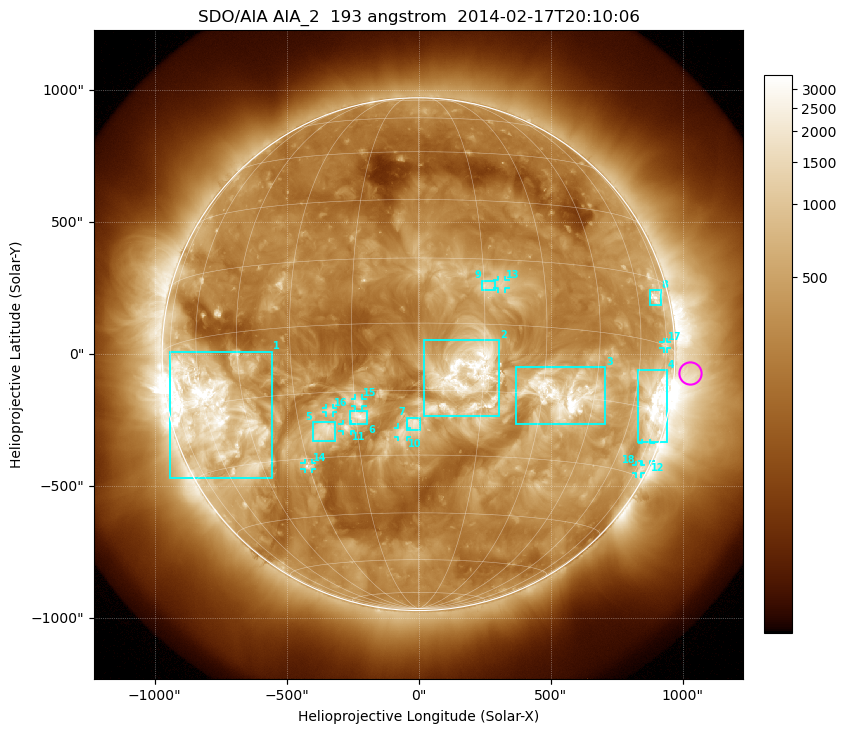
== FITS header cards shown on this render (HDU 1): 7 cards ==
TELESCOP= 'SDO/AIA'
INSTRUME= 'AIA_2'
WAVELNTH=                  193
WAVEUNIT= 'angstrom'
DATE-OBS= '2014-02-17T20:10:06.84'
CTYPE1  = 'HPLN-TAN'
CTYPE2  = 'HPLT-TAN'

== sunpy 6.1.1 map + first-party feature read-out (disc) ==
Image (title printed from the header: SDO/AIA AIA_2  193 angstrom  2014-02-17T20:10:06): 1024 x 1024 px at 2.4 arcsec/px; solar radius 971 arcsec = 405 px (full disc in frame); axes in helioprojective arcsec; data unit not stated in the header (colour bar unlabelled)
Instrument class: DISC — disc imager (sunpy class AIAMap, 193 A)
Bright regions (active regions / flare kernels): reference = the median radial profile (limb darkening/brightening removed); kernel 9 px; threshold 5 sigma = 748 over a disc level ~284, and >= 1.15x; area >= 12 px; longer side >= 10 px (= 24 arcsec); searched inside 0.97 R_sun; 18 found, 18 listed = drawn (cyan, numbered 1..; 9 of them under ~33 arcsec drawn as corner ticks so the feature stays visible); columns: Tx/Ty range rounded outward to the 5 arcsec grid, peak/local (2 s.f.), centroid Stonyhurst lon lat
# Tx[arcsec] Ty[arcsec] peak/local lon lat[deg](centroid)
1 -945..-555 -470..10 14 -57 -17
2 20..305 -235..55 7.5 +11 -12
3 370..710 -265..-50 16 +36 -15
4 830..940 -330..-60 16 +70 -13
5 -400..-315 -330..-255 5.7 -24 -24
6 -260..-195 -265..-215 4.6 -14 -21
7 -45..5 -290..-240 4.5 -1 -23
8 875..920 185..245 6.7 +70 +10
9 240..290 240..280 3.5 +16 +9
10 -80..-45 -315..-275 3.3 -4 -25
11 -290..-255 -290..-265 4.7 -18 -23
12 845..880 -405..-335 4.2 +76 -24
13 300..330 250..280 3.4 +19 +9
14 -435..-400 -435..-410 5.2 -30 -32
15 -240..-210 -200..-165 3.5 -14 -17
16 -350..-325 -220..-205 3.4 -21 -19
17 925..940 20..45 3.5 +74 +0
18 825..845 -450..-420 3.6 +77 -28
Off-limb structures (1.02-1.3 R_sun): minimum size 162 px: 2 found; the strongest spans PA ~225..305 deg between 1.02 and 1.3 R_sun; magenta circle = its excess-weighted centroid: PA ~265 deg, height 1.06 R_sun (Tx ~1030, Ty ~-70 arcsec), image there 4.1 x the reference